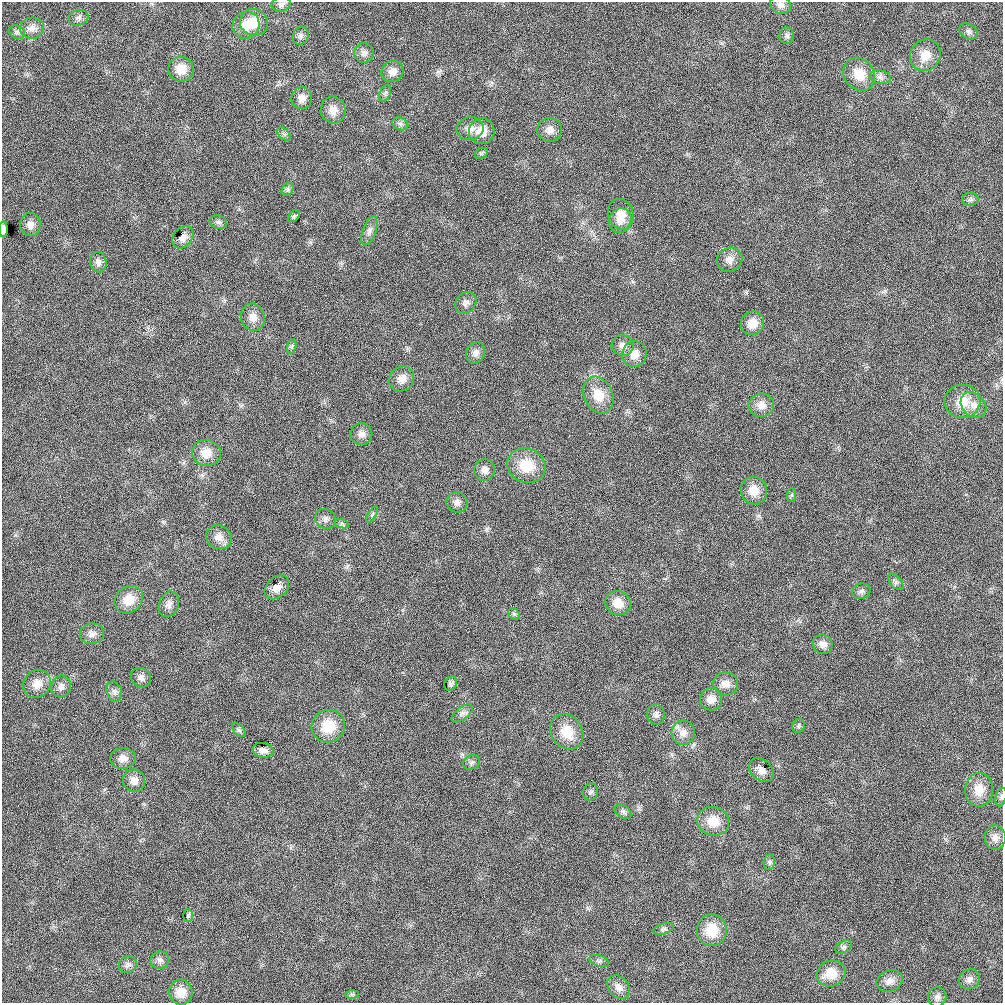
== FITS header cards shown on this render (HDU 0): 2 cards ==
NAXIS1  =                 1001 / length of data axis 1
NAXIS2  =                 1001 / length of data axis 2

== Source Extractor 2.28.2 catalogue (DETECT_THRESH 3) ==
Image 1001 x 1001 px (HDU 0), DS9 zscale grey, 1 PNG px = 1 image px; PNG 1005 x 1005 px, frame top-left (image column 1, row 1001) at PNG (2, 2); each listed source drawn as its Kron ellipse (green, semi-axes under 4 px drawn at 4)
Background 0.00941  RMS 0.05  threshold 0.151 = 3 sigma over >= 5 px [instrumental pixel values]
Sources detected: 109; all 109 listed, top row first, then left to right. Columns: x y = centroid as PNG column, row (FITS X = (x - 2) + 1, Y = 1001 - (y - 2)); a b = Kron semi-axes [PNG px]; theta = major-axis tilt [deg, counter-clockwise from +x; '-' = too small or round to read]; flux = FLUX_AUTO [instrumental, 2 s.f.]
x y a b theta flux
281 4 9 7 11 10
781 5 11 9 -23 17
79 18 10 7 14 12
254 22 14 13 - 59
246 25 14 13 - 51
32 28 12 10 3 26
968 31 10 7 -33 11
17 32 8 6 -27 9.3
787 35 8 7 - 10
301 36 9 7 62 12
364 53 9 9 - 16
925 55 16 14 53 54
181 69 13 12 - 52
393 71 11 10 - 26
859 74 17 14 -51 68
880 77 11 6 -10 14
385 93 9 5 64 8
302 98 11 10 - 28
333 110 13 12 - 34
400 124 8 6 -22 11
470 129 13 11 11 28
549 130 12 12 - 26
482 131 13 13 - 47
284 134 8 5 -44 7.8
481 153 7 5 28 5.5
288 189 7 5 47 8.6
970 199 8 6 2 9.7
621 214 15 12 -76 42
294 216 7 4 45 5.1
620 220 12 11 - 29
218 222 9 6 -15 9.4
30 225 11 10 - 23
3 229 8 4 -88 19
369 231 15 6 70 17
183 237 12 9 50 22
730 260 13 11 27 27
98 262 10 8 -77 17
466 303 12 10 49 17
253 317 14 12 -72 29
752 323 12 11 - 44
623 345 11 10 - 20
292 346 7 4 71 6.1
476 353 11 9 62 18
634 354 13 12 - 37
402 379 13 12 - 29
598 395 19 14 -65 64
962 401 18 16 7 71
761 405 13 11 1 31
973 405 14 11 -45 33
361 434 11 11 - 20
206 453 14 13 - 45
526 466 19 17 -21 93
485 470 11 10 - 22
754 491 14 13 - 48
792 495 7 4 89 6.1
457 502 10 10 - 18
372 515 9 4 59 6.4
325 519 11 9 -36 16
342 524 7 4 -18 6.5
219 537 13 11 -29 30
896 582 10 5 -49 9.2
277 587 14 10 43 31
861 591 9 7 16 12
129 600 15 13 40 58
618 603 13 12 - 50
169 604 13 9 69 21
514 614 6 5 - 6.2
92 634 12 10 5 19
823 644 10 9 - 22
141 678 10 9 - 16
37 684 15 13 44 38
451 684 7 6 - 9.7
726 684 12 11 - 28
61 686 11 9 66 17
114 692 10 7 -72 13
711 699 11 11 - 31
462 713 12 6 38 14
656 715 10 8 -88 14
328 726 17 16 - 91
799 726 7 6 - 7.2
239 730 8 5 -45 7.8
567 732 18 15 -54 75
683 733 12 11 - 29
263 750 10 7 -11 21
123 758 13 10 6 26
472 762 9 7 32 9.8
761 770 14 10 -43 26
134 781 11 11 - 25
979 790 17 14 86 57
590 792 8 7 - 10
1001 797 9 5 76 7.8
623 812 9 6 -35 9.9
713 821 16 14 -15 60
995 838 12 10 -85 23
769 862 8 5 83 9.5
188 915 6 5 - 5.8
663 929 10 5 18 8.8
712 930 16 15 - 85
844 947 9 5 26 8.8
160 960 9 8 - 14
599 961 10 5 -19 9.6
128 965 9 8 - 13
831 973 14 13 - 62
969 979 11 9 38 17
890 981 13 10 22 24
619 987 13 10 -51 23
181 992 12 11 - 45
352 994 7 4 1 6.7
937 997 10 9 - 14
At the frame edge (FLAGS 8, measured only in part): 3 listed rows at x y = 781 5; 3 229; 1001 797